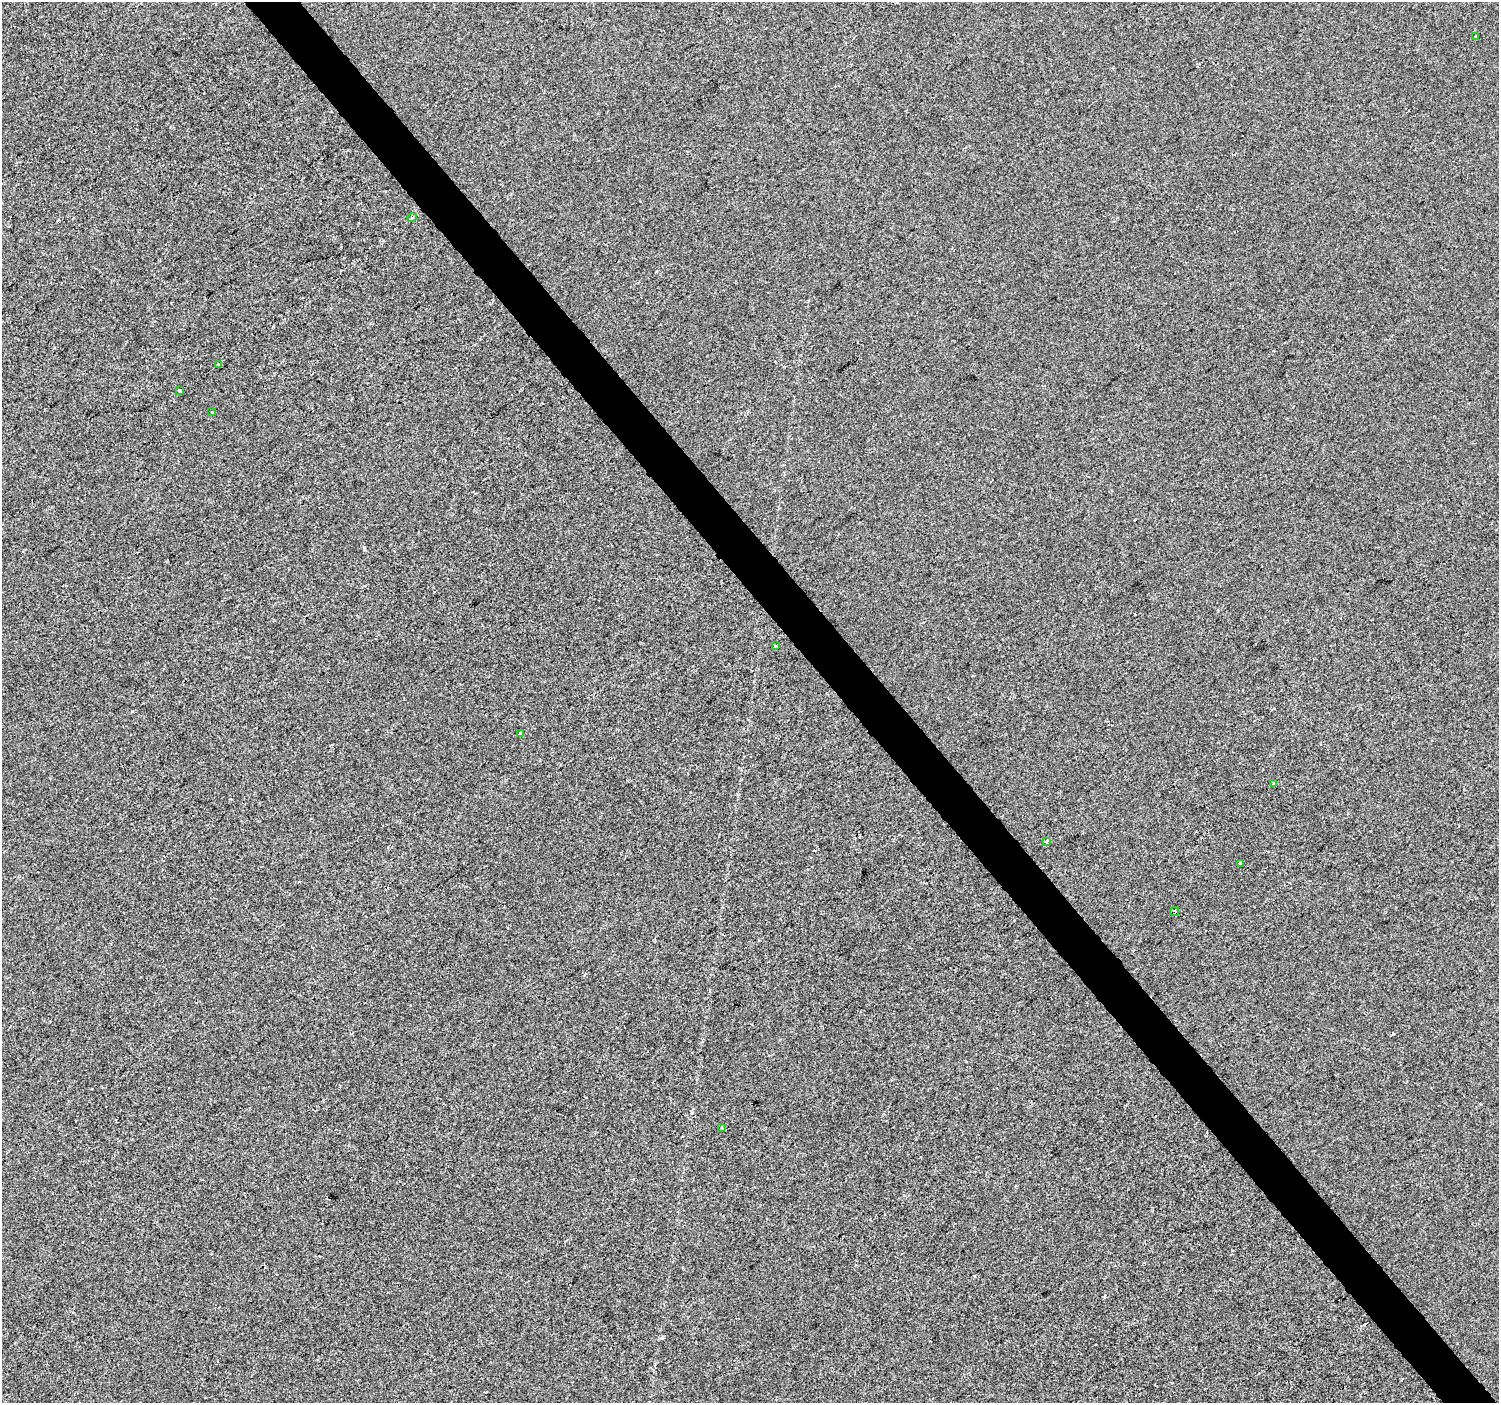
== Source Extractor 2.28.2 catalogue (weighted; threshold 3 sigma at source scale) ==
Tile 6 of 4 x 4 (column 2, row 2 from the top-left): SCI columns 1501-2997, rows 3003-4403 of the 5992 x 5941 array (HDU 1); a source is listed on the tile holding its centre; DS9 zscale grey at full resolution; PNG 1501 x 1405 px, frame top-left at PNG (2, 2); each listed source drawn as its Kron ellipse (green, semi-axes under 4 px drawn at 4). Shown black and unused: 4% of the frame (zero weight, under 2 of 3 exposures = <1% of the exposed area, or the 3 px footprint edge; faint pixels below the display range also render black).
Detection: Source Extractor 2.28.2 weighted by HDU 2 'WHT'; one run over the whole footprint, this tile lists its part. Background 3.85e-05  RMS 0.0045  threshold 0.0203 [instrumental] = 3 sigma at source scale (4.5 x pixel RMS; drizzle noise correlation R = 1.50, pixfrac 1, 0.0396/0.0396 arcsec/px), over >= 5 px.
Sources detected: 14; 2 cosmic-ray / hot-pixel residue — neither listed nor drawn; the other 12 listed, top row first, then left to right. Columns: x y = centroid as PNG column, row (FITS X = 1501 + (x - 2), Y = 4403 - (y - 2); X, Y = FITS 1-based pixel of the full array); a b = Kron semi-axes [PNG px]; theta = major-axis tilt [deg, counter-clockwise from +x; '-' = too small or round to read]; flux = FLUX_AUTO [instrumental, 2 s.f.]
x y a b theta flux
1476 36 3 3 - 0.46
412 218 5 3 - 0.53
218 364 3 3 - 0.81
180 390 4 3 - 4.4
211 412 3 2 - 0.56
775 646 3 2 - 0.58
520 734 3 3 - 2.4
1274 784 4 3 - 1.9
1047 842 4 4 - 0.98
1240 864 3 3 - 1.8
1175 911 5 3 - 5.7
722 1128 3 3 - 0.48
Overlapping masked pixels (flux is a lower limit): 1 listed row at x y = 1175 911
Unlisted compact peaks at least as high as the median listed source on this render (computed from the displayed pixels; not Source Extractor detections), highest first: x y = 132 711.